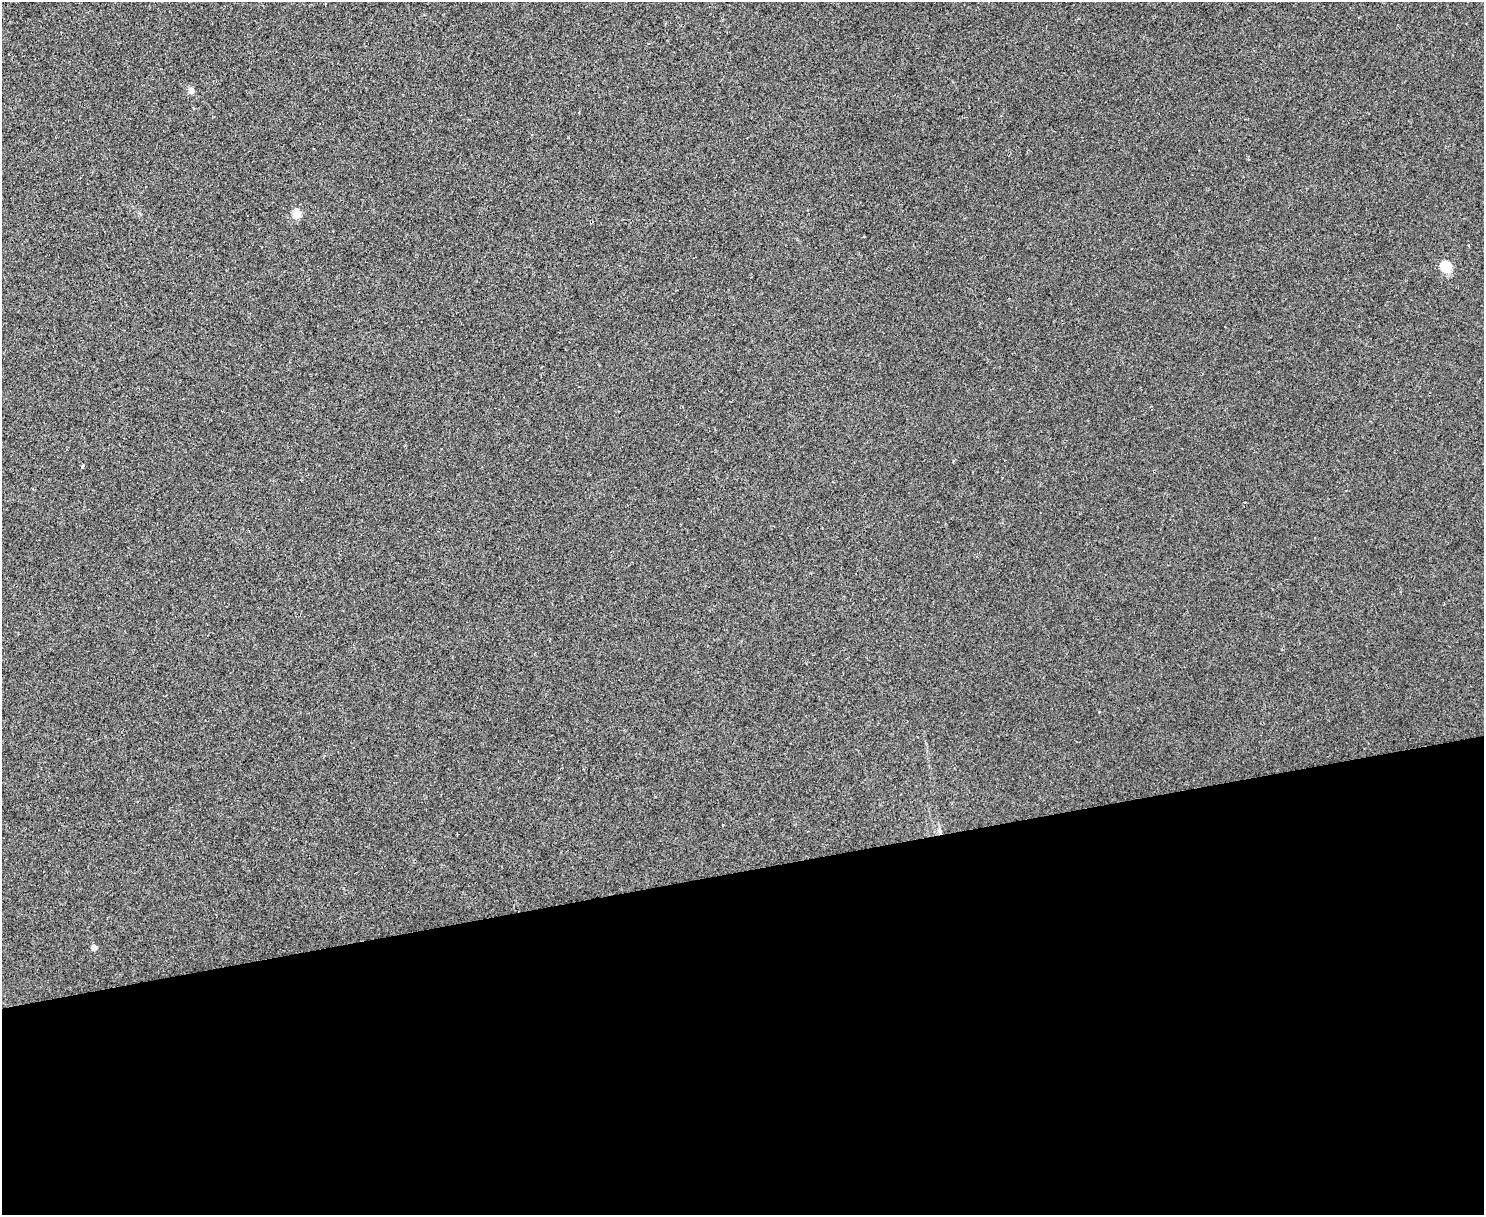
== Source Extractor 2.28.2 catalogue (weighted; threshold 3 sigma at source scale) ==
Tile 11 of 3 x 4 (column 2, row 4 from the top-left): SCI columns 1732-3213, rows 1-1213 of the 4834 x 4854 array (HDU 1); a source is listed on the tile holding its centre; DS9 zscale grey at full resolution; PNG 1486 x 1217 px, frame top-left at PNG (2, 2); no overlay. Shown black and unused: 28% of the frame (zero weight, under 2 of 3 exposures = <1% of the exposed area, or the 3 px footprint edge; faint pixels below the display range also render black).
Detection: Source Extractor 2.28.2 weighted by HDU 2 'WHT'; one run over the whole footprint, this tile lists its part. Background 0.0018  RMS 0.005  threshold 0.0225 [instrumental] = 3 sigma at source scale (4.5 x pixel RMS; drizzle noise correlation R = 1.50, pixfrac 1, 0.05/0.05 arcsec/px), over >= 5 px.
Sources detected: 5; all 5 listed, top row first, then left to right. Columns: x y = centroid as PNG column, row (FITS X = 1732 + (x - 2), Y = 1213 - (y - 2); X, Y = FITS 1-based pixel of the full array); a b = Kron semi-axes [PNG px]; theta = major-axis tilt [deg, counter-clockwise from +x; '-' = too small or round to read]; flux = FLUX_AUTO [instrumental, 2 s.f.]
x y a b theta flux
191 90 5 4 - 4.1
297 213 5 5 - 13
1446 267 6 5 - 30
82 467 4 3 - 1.5
94 947 5 4 - 2.9